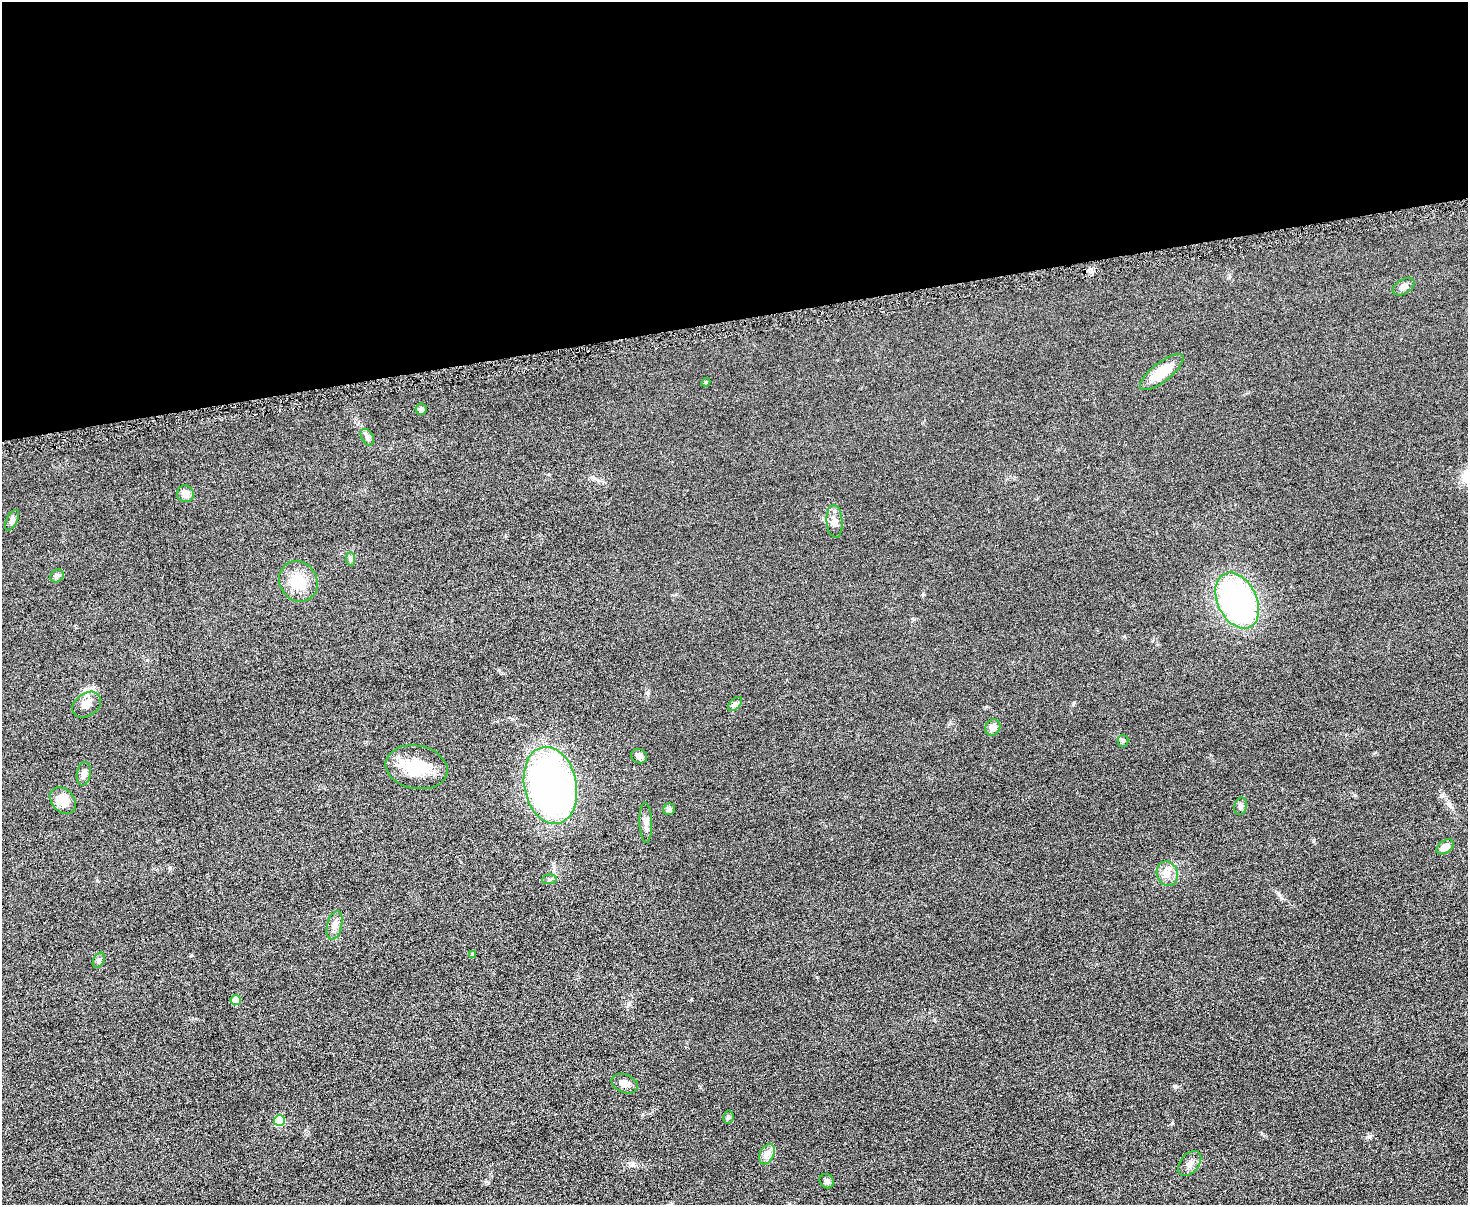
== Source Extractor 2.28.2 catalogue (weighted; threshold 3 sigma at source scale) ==
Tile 2 of 3 x 4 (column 2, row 1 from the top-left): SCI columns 1611-3076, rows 3614-4816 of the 4798 x 4820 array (HDU 1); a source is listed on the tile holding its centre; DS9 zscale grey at full resolution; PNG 1470 x 1207 px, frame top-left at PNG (2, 2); each listed source drawn as its Kron ellipse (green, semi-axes under 4 px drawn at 4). Shown black and unused: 26% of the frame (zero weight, under 4 of 8 exposures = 1% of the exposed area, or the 3 px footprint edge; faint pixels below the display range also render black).
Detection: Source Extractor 2.28.2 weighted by HDU 2 'WHT'; one run over the whole footprint, this tile lists its part. Background 0.0578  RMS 0.0079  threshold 0.0323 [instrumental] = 3 sigma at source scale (4.09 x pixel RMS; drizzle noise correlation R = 1.36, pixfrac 0.8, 0.05/0.05 arcsec/px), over >= 5 px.
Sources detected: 37; all 37 listed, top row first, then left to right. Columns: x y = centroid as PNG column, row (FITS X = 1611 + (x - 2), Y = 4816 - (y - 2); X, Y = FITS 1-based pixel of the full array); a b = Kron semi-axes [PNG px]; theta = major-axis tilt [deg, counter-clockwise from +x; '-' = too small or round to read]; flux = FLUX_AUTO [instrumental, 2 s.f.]
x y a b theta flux
1403 287 12 7 31 3
1162 372 26 9 38 20
706 382 4 3 - 0.64
421 409 6 5 - 2.4
367 437 9 5 -61 2
185 494 8 8 - 5.8
12 520 11 5 63 2.7
835 521 16 8 -86 4.6
351 559 7 4 -89 1.3
57 576 7 6 - 1.6
298 581 21 18 -60 19
1237 601 30 19 -64 180
735 704 8 5 45 1.7
87 705 16 11 37 6.6
993 727 8 7 - 5.3
1123 741 6 5 - 1.4
639 756 8 7 - 3
417 767 31 21 -10 27
84 774 12 7 79 3.6
550 785 39 26 -78 390
63 800 15 11 -50 11
1241 806 9 6 80 2.6
669 809 6 5 - 2.2
646 823 20 6 -88 4.3
1445 847 9 6 37 7.2
1167 874 12 10 -71 6.3
549 879 7 5 6 1.4
335 925 14 7 76 4.5
473 954 3 3 - 0.87
99 960 8 5 61 1.7
236 1000 5 5 - 14
625 1084 14 9 -22 5
728 1117 6 5 - 1.5
279 1120 5 5 - 32
767 1154 11 7 61 4
1190 1163 14 9 50 4.5
827 1181 7 6 - 2.2
Unlisted compact peaks at least as high as the median listed source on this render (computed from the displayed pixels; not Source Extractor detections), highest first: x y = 1174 1086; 1441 796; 170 868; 1278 893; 647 693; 1073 704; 1313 841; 1367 1137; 191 955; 923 594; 512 719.